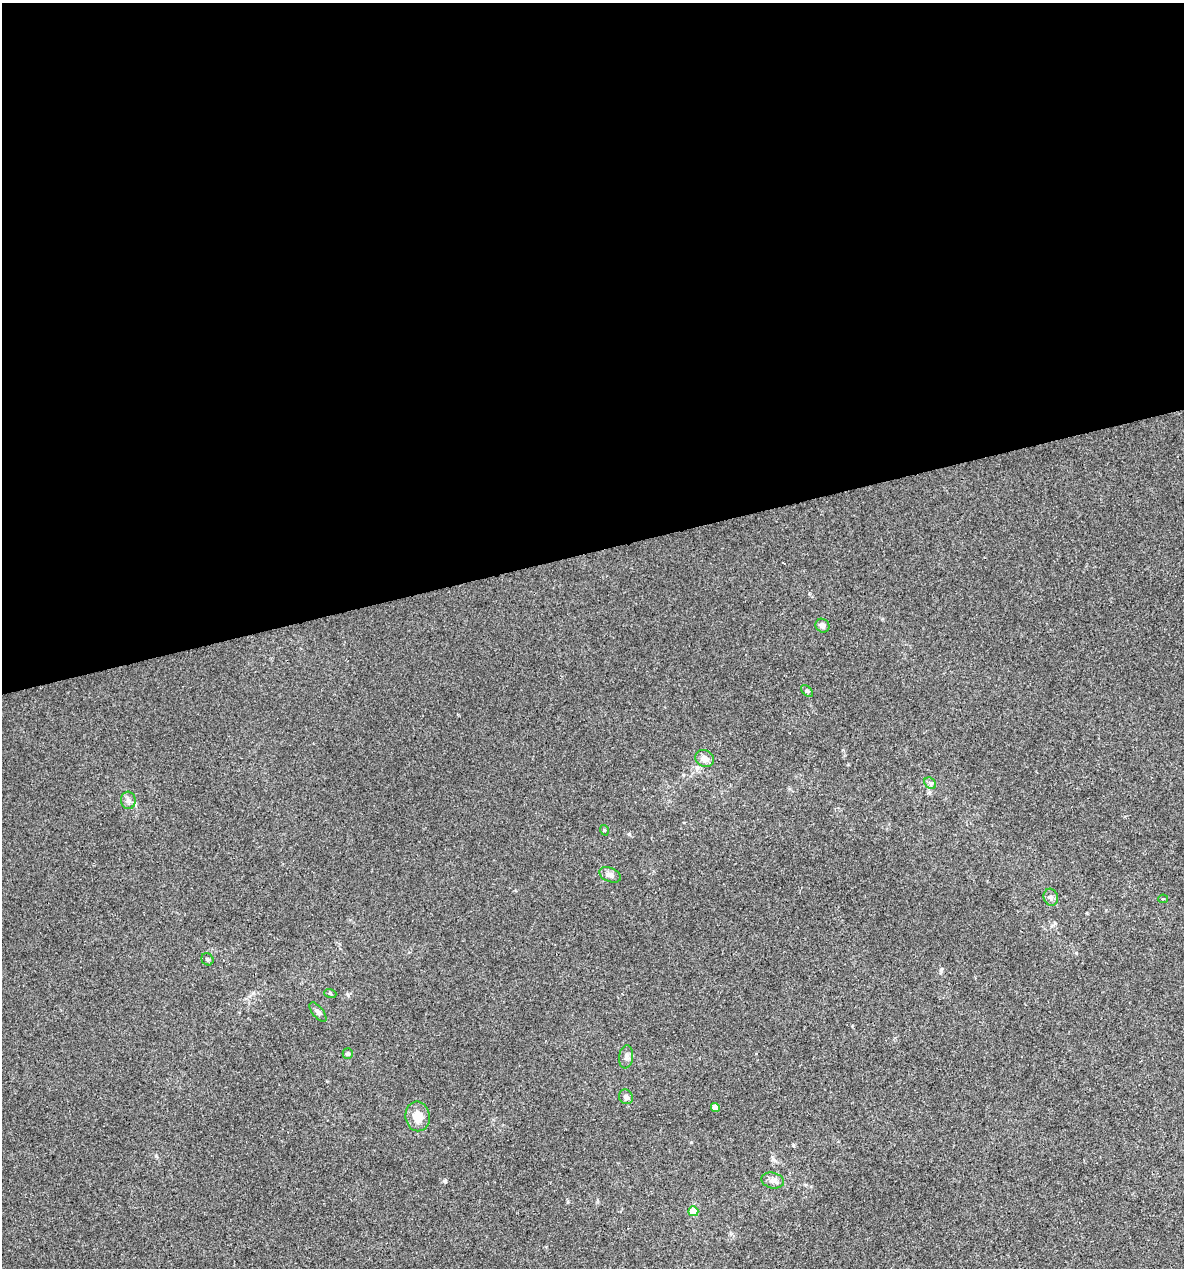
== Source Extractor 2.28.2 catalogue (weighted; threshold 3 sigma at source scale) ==
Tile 2 of 4 x 4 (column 2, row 1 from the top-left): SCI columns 1222-2403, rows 3799-5064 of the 4854 x 5064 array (HDU 1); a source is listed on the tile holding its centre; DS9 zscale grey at full resolution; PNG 1186 x 1270 px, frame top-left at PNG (2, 3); each listed source drawn as its Kron ellipse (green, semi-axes under 4 px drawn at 4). Shown black and unused: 43% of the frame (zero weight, under 2 of 3 exposures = <1% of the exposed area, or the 3 px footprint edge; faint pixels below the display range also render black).
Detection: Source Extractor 2.28.2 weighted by HDU 2 'WHT'; one run over the whole footprint, this tile lists its part. Background -3.12e-04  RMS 0.0042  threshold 0.0188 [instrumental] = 3 sigma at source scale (4.5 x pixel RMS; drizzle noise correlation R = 1.50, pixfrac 1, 0.0396/0.0396 arcsec/px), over >= 5 px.
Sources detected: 19; all 19 listed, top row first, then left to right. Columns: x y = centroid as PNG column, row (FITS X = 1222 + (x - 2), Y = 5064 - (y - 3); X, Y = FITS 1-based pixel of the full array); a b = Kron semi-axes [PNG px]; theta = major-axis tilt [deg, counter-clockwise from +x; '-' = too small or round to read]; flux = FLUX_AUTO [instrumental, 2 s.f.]
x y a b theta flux
822 626 7 6 - 1.6
807 691 7 4 -44 0.73
705 759 10 8 -27 2.9
930 783 6 5 - 0.95
128 800 9 7 -86 1.7
604 830 5 3 - 0.4
610 875 11 7 -24 1.9
1051 897 8 7 - 1.5
1163 899 5 3 - 0.62
207 959 6 5 - 0.8
330 993 6 4 -19 0.5
318 1012 11 5 -51 1.2
348 1053 5 5 - 0.66
626 1057 11 7 83 1.8
626 1097 7 7 - 1.6
715 1107 4 4 - 3.6
418 1116 15 12 -81 5.9
773 1181 11 7 -12 2
693 1211 5 5 - 9.9
Unlisted compact peaks at least as high as the median listed source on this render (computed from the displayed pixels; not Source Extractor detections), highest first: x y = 445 1181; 629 834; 1076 953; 941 970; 691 1142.